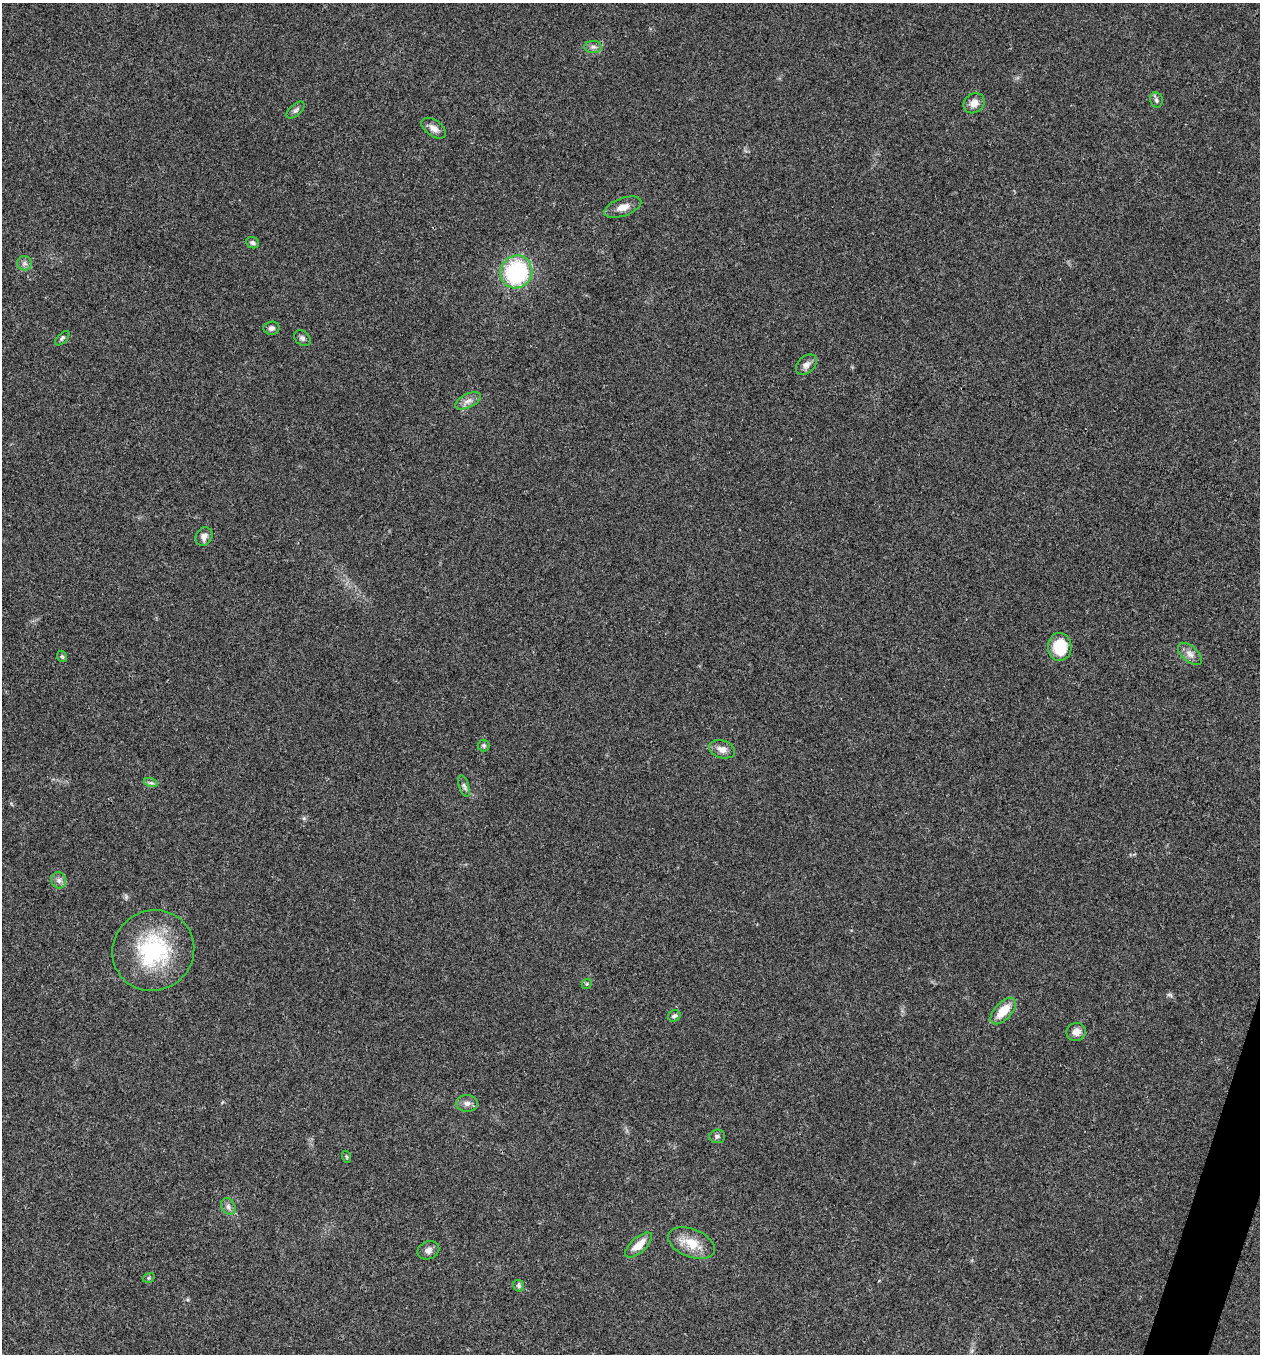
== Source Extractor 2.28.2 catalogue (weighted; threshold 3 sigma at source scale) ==
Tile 6 of 4 x 4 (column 2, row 2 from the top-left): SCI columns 1525-2782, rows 2709-4060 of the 5432 x 5418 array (HDU 1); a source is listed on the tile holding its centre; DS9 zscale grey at full resolution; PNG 1262 x 1356 px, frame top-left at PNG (2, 3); each listed source drawn as its Kron ellipse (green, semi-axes under 4 px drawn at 4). Shown black and unused: <1% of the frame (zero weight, under 3 of 4 exposures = <1% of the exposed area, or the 3 px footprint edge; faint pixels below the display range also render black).
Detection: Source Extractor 2.28.2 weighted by HDU 2 'WHT'; one run over the whole footprint, this tile lists its part. Background 0.0224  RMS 0.0041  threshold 0.0183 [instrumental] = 3 sigma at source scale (4.5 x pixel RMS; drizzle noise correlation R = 1.50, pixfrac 1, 0.05/0.05 arcsec/px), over >= 5 px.
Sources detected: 37; all 37 listed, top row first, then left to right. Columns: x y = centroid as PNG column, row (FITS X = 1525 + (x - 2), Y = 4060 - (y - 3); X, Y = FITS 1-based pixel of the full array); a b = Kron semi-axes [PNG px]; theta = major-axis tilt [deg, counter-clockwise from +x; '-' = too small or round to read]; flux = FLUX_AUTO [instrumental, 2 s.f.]
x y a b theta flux
593 47 9 6 0 1.4
1156 100 8 6 -78 1.1
974 103 11 9 40 3
296 110 11 5 43 1.2
434 128 14 8 -36 2.5
623 207 19 9 20 3.9
252 243 7 5 -23 1.1
25 263 7 7 - 1.3
516 272 16 15 - 44
271 328 8 7 - 1.5
62 338 9 4 45 0.8
302 338 9 7 -41 1.3
806 365 12 8 42 2.2
468 401 14 7 26 2.4
204 537 10 8 60 2
1060 647 14 12 -88 13
1190 654 14 7 -42 2.5
62 656 6 4 -67 0.65
484 746 6 6 - 0.7
722 749 13 8 -16 3
151 783 7 4 -18 0.86
464 786 11 4 -72 1.1
59 880 8 7 - 1.5
153 950 41 40 - 40
587 984 5 4 - 0.53
1003 1011 16 8 47 8
674 1016 6 5 - 1
1076 1032 9 9 - 2.8
467 1103 10 8 0 2
717 1136 8 7 - 1
347 1157 6 4 -71 0.49
228 1206 8 6 -59 1.4
691 1243 24 14 -21 8.2
639 1245 17 7 42 5.6
428 1250 11 9 23 2
149 1278 6 4 20 0.59
519 1286 6 5 - 0.94